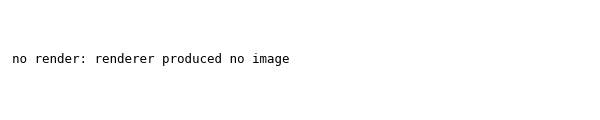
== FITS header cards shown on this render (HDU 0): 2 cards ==
NAXIS1  =                  297
NAXIS2  =                  297

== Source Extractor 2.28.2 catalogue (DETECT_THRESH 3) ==
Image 297 x 297 px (HDU 0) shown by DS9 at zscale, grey, 1 PNG px = 1 image px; no overlay
Background 187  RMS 5.9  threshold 17.6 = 3 sigma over >= 5 px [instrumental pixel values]
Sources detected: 49; all 49 listed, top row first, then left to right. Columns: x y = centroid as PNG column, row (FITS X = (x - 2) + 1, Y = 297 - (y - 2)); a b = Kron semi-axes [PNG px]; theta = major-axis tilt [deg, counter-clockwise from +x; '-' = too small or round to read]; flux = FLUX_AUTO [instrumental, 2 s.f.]
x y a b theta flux
113 3 9 4 -4 14000
194 7 4 3 - 480
105 10 6 5 - 34000
279 11 4 4 - 2300
36 17 4 3 - 1600
72 19 4 3 - 480
89 19 4 3 - 760
34 34 5 5 - 94000
201 36 4 3 - 1200
227 40 3 2 - 470
73 48 4 3 - 770
21 52 5 4 - 2200
293 54 4 3 - 900
33 57 4 3 - 1500
95 83 4 3 - 1100
172 85 5 4 - 7000
5 97 4 3 - 910
143 99 5 4 - 1700
141 107 4 4 - 4300
250 108 4 4 - 1400
80 121 3 2 - 260
199 121 4 4 - 3000
251 122 3 3 - 420
220 127 4 4 - 4900
177 132 3 3 - 330
287 141 5 5 - 92000
241 142 3 2 - 360
78 148 4 3 - 510
150 150 6 6 - 430000
265 161 5 4 - 5900
115 163 4 3 - 580
151 167 5 5 - 15000
265 168 4 4 - 560
76 181 4 3 - 1300
289 181 4 4 - 2000
50 199 4 4 - 3400
3 204 3 3 - 890
59 220 4 4 - 2100
237 230 4 3 - 320
270 231 3 3 - 460
263 261 5 3 - 530
72 263 3 2 - 290
55 264 4 4 - 2200
168 268 4 4 - 4000
254 274 4 4 - 690
151 277 4 4 - 860
241 284 4 4 - 3600
250 288 4 3 - 390
107 291 4 3 - 720
At the frame edge (FLAGS 8, measured only in part): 2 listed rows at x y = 113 3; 3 204